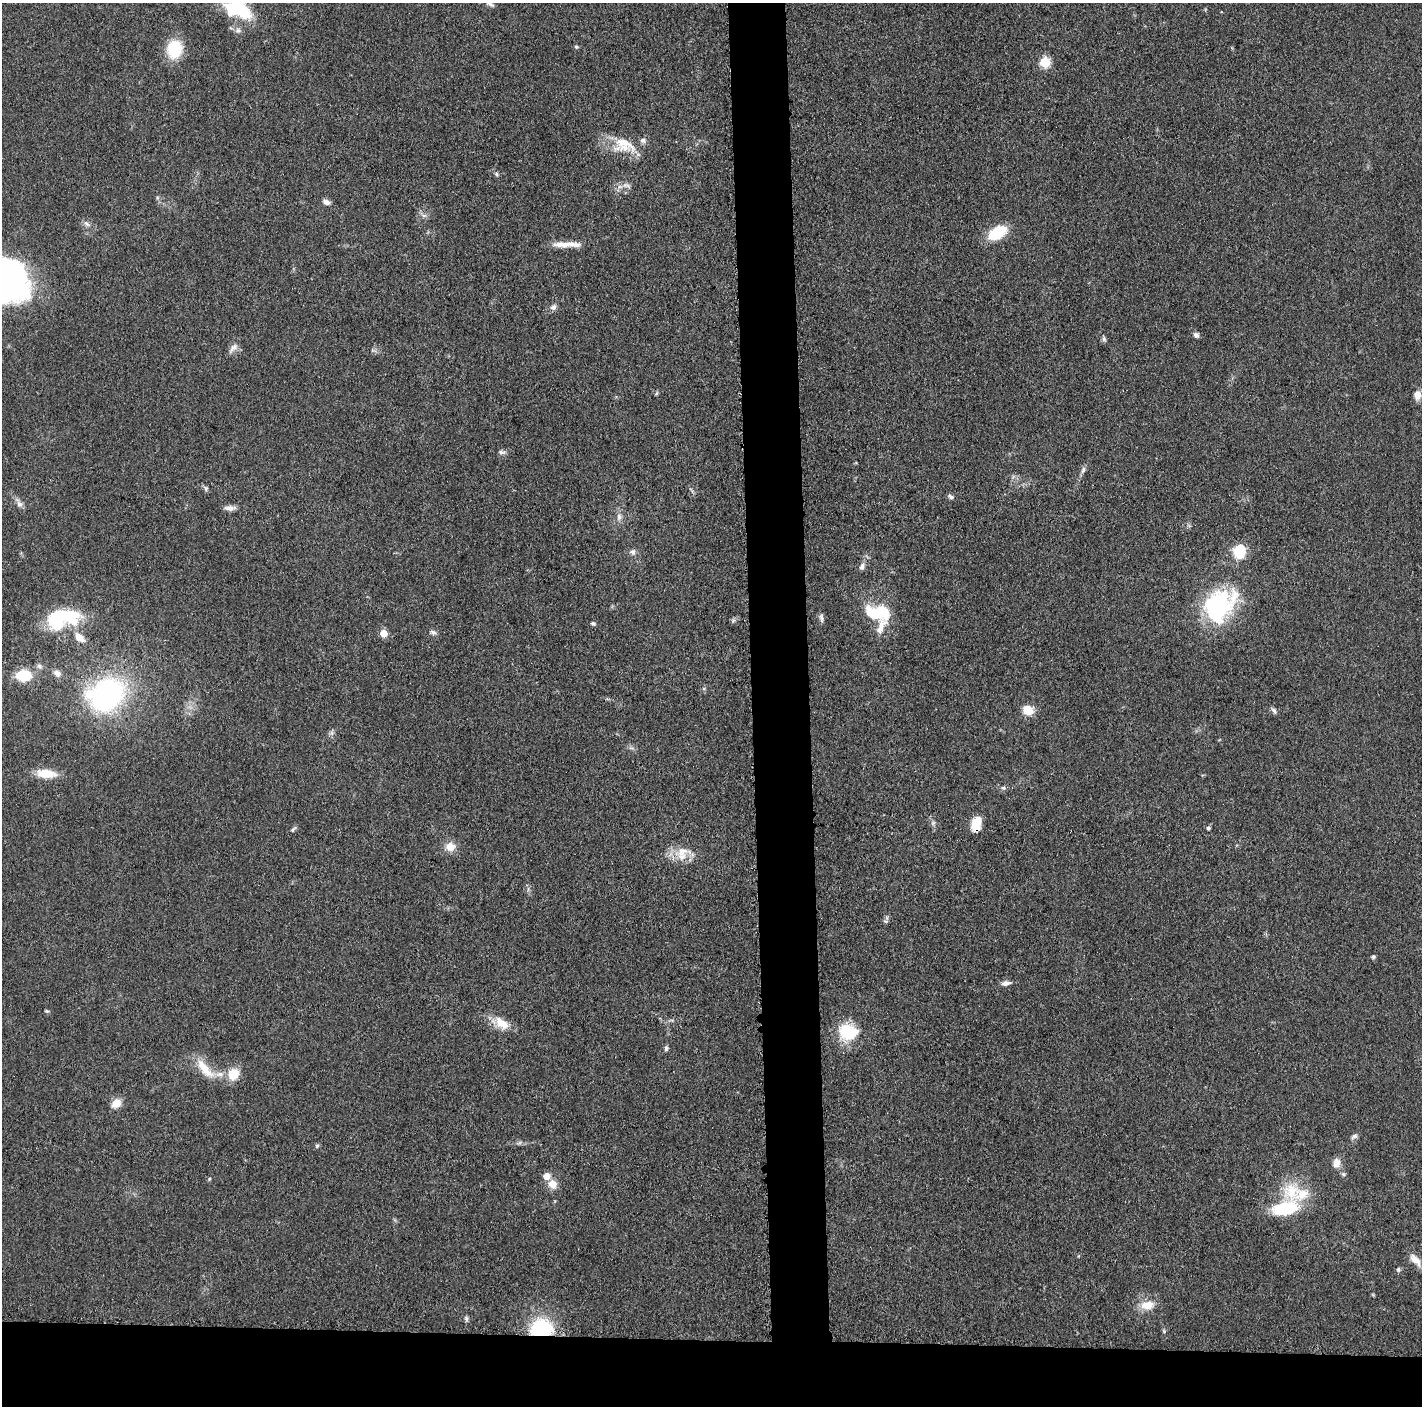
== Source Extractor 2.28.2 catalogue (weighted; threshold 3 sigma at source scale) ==
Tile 8 of 3 x 3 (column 2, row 3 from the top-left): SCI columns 1426-2845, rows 20-1423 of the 4280 x 4250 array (HDU 1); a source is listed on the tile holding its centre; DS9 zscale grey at full resolution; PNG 1424 x 1408 px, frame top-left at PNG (2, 3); no overlay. Shown black and unused: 9% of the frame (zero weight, under 3 of 5 exposures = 1% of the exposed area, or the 3 px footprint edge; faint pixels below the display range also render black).
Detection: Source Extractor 2.28.2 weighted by HDU 2 'WHT'; one run over the whole footprint, this tile lists its part. Background 0.0487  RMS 0.0053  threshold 0.0237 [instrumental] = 3 sigma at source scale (4.5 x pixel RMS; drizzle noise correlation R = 1.50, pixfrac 1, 0.05/0.05 arcsec/px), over >= 5 px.
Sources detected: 85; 3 inside a brighter object's white glare — not listed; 5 inside a brighter listed object's ellipse — not listed separately; the other 77 listed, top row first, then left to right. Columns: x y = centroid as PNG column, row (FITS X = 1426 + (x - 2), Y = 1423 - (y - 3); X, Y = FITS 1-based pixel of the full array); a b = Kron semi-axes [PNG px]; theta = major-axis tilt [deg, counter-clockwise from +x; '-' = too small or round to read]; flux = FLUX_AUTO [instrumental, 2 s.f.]
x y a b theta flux
491 4 11 4 -27 1.2
236 8 34 17 -28 29
238 30 8 7 - 1.7
576 47 5 4 - 0.71
174 49 16 13 76 23
1045 62 5 5 - 34
624 145 33 21 -13 16
496 174 6 4 -88 0.81
627 186 14 5 -13 1.9
326 202 9 6 -26 2.4
424 215 9 4 -8 1.4
87 224 12 4 -40 1.7
997 233 15 9 30 28
563 245 29 7 -1 6.4
553 307 8 7 - 2
1196 335 7 6 - 1.6
1104 339 7 5 -78 1.1
233 348 16 7 46 2.7
1418 395 9 8 - 4
502 452 10 5 -11 1.5
1083 470 11 5 71 1.6
206 488 8 6 -65 1.2
951 497 8 5 -33 1.3
19 504 9 6 -16 2
230 508 18 6 0 2.7
619 517 11 6 87 2.4
1239 551 16 13 83 15
633 552 8 7 - 1.7
862 566 9 7 65 1.9
1217 606 42 29 42 63
881 612 25 14 -11 17
62 618 40 21 10 41
821 618 12 5 -83 1.5
733 620 6 6 - 0.99
593 623 6 5 - 0.98
881 627 41 12 66 9.8
433 632 9 6 -19 1.5
383 633 5 5 - 9.3
79 637 15 9 -44 5.5
39 666 7 5 -46 1.3
57 673 10 7 -31 2.8
23 675 10 7 1 27
106 695 35 29 29 100
1028 710 11 9 -22 8.4
1274 710 9 5 -49 1.4
46 773 21 9 -5 11
1003 788 6 5 - 0.95
933 823 6 5 - 1
976 824 14 9 77 9.9
1208 828 4 4 - 1.2
293 829 9 4 52 1.1
450 847 11 10 - 6.2
682 852 24 13 14 9.9
885 921 7 5 1 1
1373 957 5 4 - 1.1
1006 983 11 6 6 2.3
47 1011 6 4 -31 0.64
502 1023 22 12 -36 8.7
848 1032 25 21 -9 20
666 1048 7 5 86 1.2
205 1069 34 11 -49 11
233 1074 17 14 59 9.1
116 1103 9 8 - 6.8
1354 1136 9 6 35 1.5
317 1146 6 5 - 0.84
1336 1163 12 9 75 4.2
1343 1174 6 5 - 0.93
546 1176 6 5 - 7.2
209 1179 5 4 - 0.58
552 1184 12 11 - 5
1291 1191 27 24 -47 20
1285 1209 31 15 13 28
1415 1260 18 8 -46 5
1398 1269 6 6 - 0.99
1148 1305 16 10 7 8.1
466 1318 8 5 -71 1.1
541 1329 18 15 6 41
Overlapping masked pixels (flux is a lower limit): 2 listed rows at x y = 976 824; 541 1329
Isophote crosses this tile's border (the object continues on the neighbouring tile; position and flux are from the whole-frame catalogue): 1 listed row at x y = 236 8